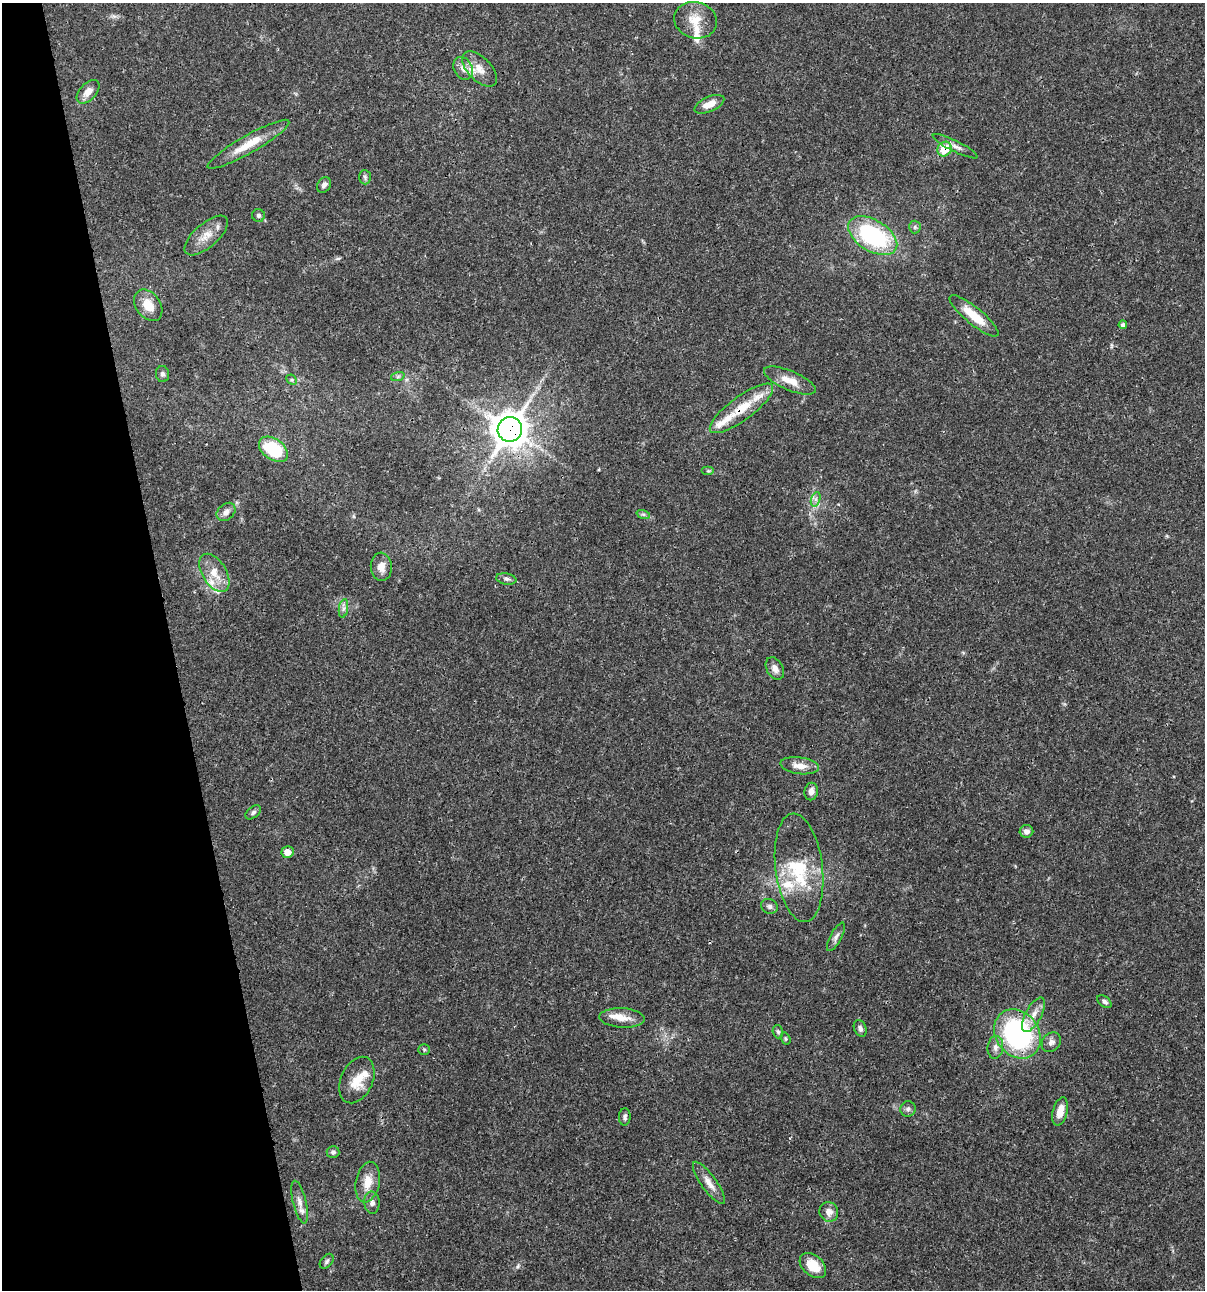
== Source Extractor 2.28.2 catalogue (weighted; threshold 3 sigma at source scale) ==
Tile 5 of 4 x 4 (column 1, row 2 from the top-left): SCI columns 103-1305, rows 2581-3868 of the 4962 x 5160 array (HDU 1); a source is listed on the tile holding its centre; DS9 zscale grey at full resolution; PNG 1207 x 1292 px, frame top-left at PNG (2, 3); each listed source drawn as its Kron ellipse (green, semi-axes under 4 px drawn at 4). Shown black and unused: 14% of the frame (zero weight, under 3 of 4 exposures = <1% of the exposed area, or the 3 px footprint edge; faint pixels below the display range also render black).
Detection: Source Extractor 2.28.2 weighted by HDU 2 'WHT'; one run over the whole footprint, this tile lists its part. Background 0.0315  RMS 0.002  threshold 0.00908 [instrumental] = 3 sigma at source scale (4.5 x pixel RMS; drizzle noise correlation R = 1.50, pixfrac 1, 0.0396/0.0396 arcsec/px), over >= 5 px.
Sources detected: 73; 1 inside a brighter object's white glare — neither listed nor drawn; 9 inside a brighter listed object's ellipse — not listed separately; the other 63 listed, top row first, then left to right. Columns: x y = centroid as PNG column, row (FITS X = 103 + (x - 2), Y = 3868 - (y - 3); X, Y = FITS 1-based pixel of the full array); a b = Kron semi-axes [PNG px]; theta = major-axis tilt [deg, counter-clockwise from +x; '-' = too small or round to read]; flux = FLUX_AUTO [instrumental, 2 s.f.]
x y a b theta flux
696 20 21 18 -16 3.8
463 68 12 9 -62 1.4
480 69 22 11 -46 2.5
88 92 14 8 47 1.9
709 104 16 7 24 2.3
248 144 47 9 30 4.8
955 146 25 5 -27 1.3
944 149 7 7 - 5.1
365 177 7 6 - 0.43
324 185 8 6 57 0.79
258 215 6 6 - 0.46
915 227 6 6 - 0.38
206 236 27 11 41 2.9
873 236 27 15 -31 24
148 305 17 12 -54 3
974 316 31 8 -39 5.2
1123 325 4 4 - 0.51
162 374 8 7 - 0.55
398 376 7 4 19 0.36
292 380 6 4 -45 0.3
790 381 28 9 -23 3
741 408 38 12 37 5.8
510 429 12 12 - 370
273 449 16 10 -36 9.9
708 471 6 4 0 0.29
816 499 7 4 72 0.59
226 512 10 7 41 1.1
643 514 7 4 -18 0.37
381 567 14 10 -86 1.8
214 573 21 12 -59 3.4
506 579 10 5 -11 0.63
343 608 9 4 81 0.64
775 668 12 8 -61 1.2
800 766 19 8 -7 2.3
811 791 9 6 79 1.1
253 812 9 5 38 0.52
1026 831 7 6 - 0.96
287 852 6 6 - 1.9
799 868 55 23 -83 11
769 906 8 7 - 0.65
836 937 16 5 62 0.83
1104 1002 8 5 -37 0.53
1034 1015 19 8 61 2
622 1018 23 9 -3 2.5
860 1028 8 6 -69 0.69
778 1032 7 5 -72 0.37
1017 1034 26 21 -53 46
786 1039 6 4 -72 0.3
1051 1042 11 8 51 0.96
995 1047 11 8 84 1
424 1050 5 5 - 0.3
357 1080 24 16 65 4
908 1109 8 7 - 0.62
1060 1111 14 7 75 2.4
625 1117 8 6 87 0.55
333 1152 6 6 - 0.43
368 1182 20 12 79 3.2
709 1183 25 7 -54 2
300 1202 22 6 -76 1.5
372 1203 11 7 -85 0.92
829 1212 10 9 - 1.6
327 1261 8 5 52 0.49
813 1265 15 10 -41 3.8
Overlapping masked pixels (flux is a lower limit): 3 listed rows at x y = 944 149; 741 408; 510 429
Unlisted compact peaks at least as high as the median listed source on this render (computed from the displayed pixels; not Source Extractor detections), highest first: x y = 517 1267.